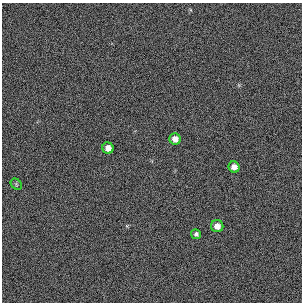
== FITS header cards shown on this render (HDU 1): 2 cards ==
NAXIS1  =                  300 / length of original image axis
NAXIS2  =                  300 / length of original image axis

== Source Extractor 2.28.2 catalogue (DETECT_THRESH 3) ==
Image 300 x 300 px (HDU 1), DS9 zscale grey, 1 PNG px = 1 image px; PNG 304 x 304 px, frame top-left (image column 1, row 300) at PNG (2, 3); each listed source drawn as its Kron ellipse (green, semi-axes under 4 px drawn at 4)
Background 384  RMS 67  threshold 200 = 3 sigma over >= 5 px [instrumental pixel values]
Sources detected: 6; all 6 listed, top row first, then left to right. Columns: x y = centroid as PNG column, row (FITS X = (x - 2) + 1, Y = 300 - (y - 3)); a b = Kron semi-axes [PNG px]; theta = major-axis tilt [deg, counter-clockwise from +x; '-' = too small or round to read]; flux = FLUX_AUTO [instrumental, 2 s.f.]
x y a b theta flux
175 139 5 5 - 32000
108 148 6 5 - 29000
234 167 6 5 - 27000
16 184 6 5 - 6100
217 226 6 6 - 27000
196 234 5 4 - 12000